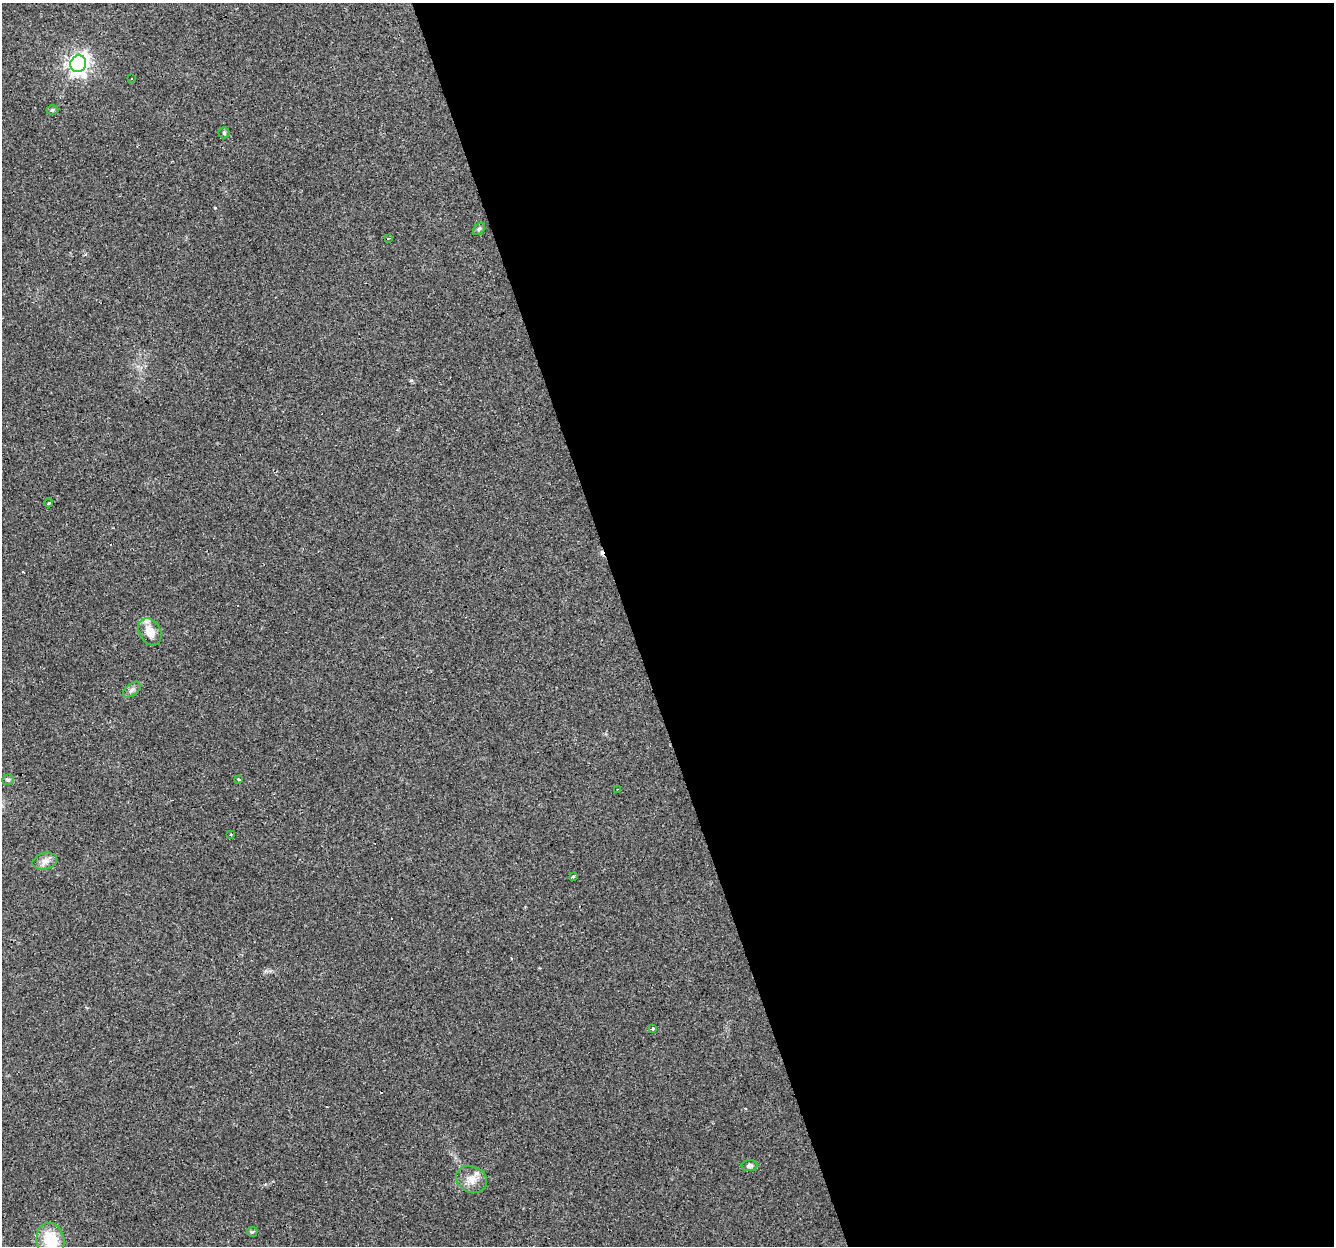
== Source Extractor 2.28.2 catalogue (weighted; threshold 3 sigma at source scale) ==
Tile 8 of 4 x 4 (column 4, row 2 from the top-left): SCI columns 3995-5326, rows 2547-3790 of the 5326 x 5145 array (HDU 1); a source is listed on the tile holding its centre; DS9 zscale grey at full resolution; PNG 1336 x 1248 px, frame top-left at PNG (2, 3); each listed source drawn as its Kron ellipse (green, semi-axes under 4 px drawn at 4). Shown black and unused: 53% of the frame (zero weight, under 3 of 4 exposures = <1% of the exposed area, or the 3 px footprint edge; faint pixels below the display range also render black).
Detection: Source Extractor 2.28.2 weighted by HDU 2 'WHT'; one run over the whole footprint, this tile lists its part. Background 0.0435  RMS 0.0038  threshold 0.0171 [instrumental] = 3 sigma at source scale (4.5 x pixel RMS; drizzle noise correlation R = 1.50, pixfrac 1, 0.0396/0.0396 arcsec/px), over >= 5 px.
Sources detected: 27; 6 cosmic-ray / hot-pixel residue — neither listed nor drawn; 1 inside a brighter listed object's ellipse — not listed separately; the other 20 listed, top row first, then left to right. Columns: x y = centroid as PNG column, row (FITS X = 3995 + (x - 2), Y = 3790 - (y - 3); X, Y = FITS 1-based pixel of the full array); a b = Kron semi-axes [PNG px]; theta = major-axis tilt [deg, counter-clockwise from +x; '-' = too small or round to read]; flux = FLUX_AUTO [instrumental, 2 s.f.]
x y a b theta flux
78 64 8 8 - 200
132 79 3 3 - 0.73
53 110 6 4 2 0.73
224 133 5 5 - 0.56
479 229 7 4 45 0.58
388 239 3 3 - 0.97
49 503 4 3 - 0.5
150 632 14 10 -60 5
132 690 10 6 38 1.3
238 779 3 2 - 1.4
8 780 6 5 - 0.61
618 789 3 2 - 0.35
230 835 3 2 - 0.47
45 861 12 8 15 2.1
573 876 3 3 - 0.55
653 1028 3 3 - 1.3
749 1166 8 5 8 1.1
471 1179 16 13 -28 4.3
252 1232 5 5 - 0.47
50 1240 17 14 -79 14
Isophote crosses this tile's border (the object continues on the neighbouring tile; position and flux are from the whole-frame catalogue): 1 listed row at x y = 50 1240